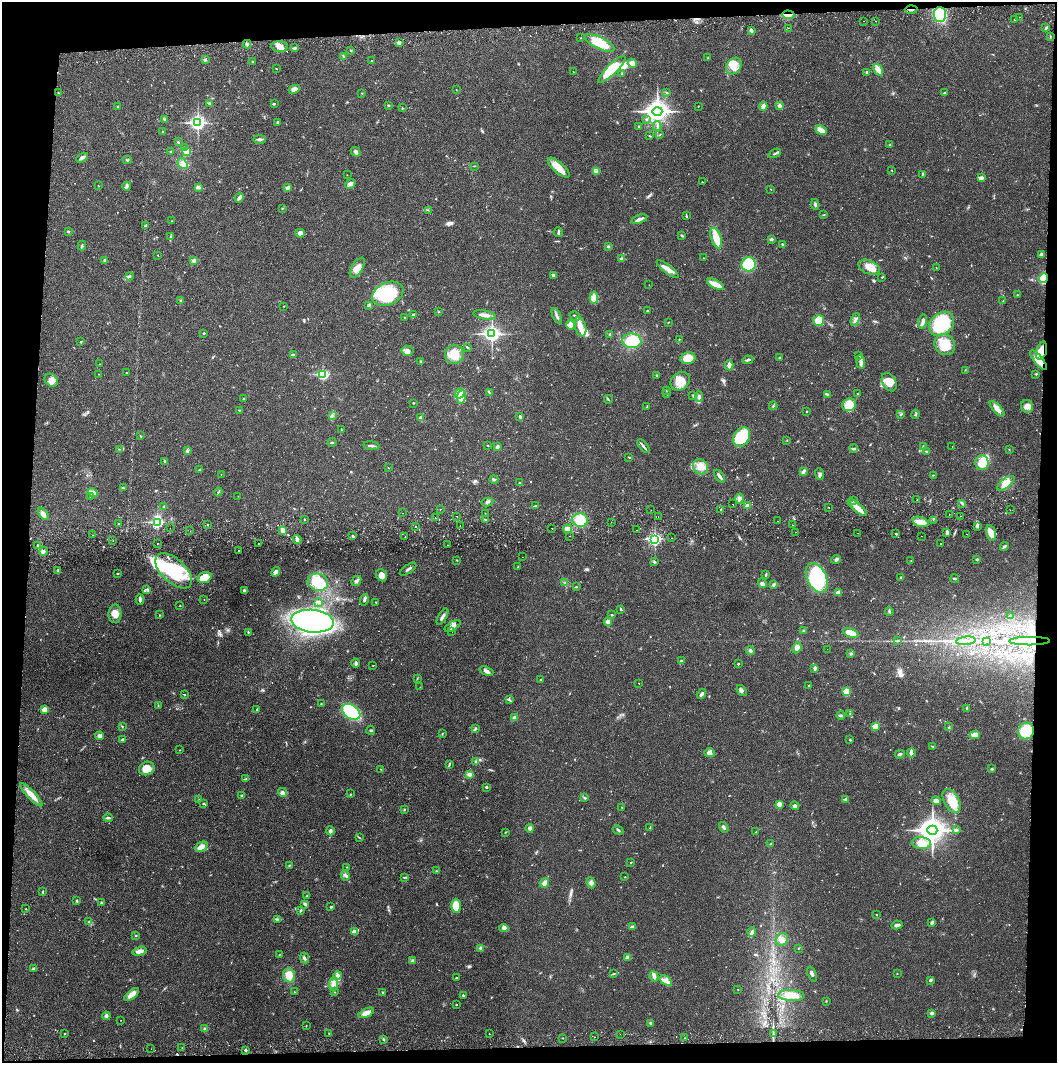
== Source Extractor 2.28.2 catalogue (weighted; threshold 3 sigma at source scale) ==
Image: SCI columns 4-4222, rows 56-4299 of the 4229 x 4357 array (HDU 1 of 3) = the unmasked area's bounding box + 8 px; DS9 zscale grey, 4 x 4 block average (1 PNG px = mean of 4 x 4 image px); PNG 1059 x 1065 px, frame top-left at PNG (2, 2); each listed source drawn as its Kron ellipse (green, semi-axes under 4 px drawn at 4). Shown black and unused: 8% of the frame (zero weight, under 2 of 3 exposures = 3% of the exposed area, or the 3 px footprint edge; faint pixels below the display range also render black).
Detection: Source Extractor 2.28.2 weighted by HDU 2 'WHT'. Background 0.0213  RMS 0.0035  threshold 0.0156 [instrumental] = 3 sigma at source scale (4.5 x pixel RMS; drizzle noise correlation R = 1.50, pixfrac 1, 0.05/0.05 arcsec/px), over >= 5 px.
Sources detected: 684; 2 too faint to see at this stretch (4 x 4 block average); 2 inside a brighter object's white glare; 10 cosmic-ray / hot-pixel residue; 1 long thin detection or spike segment (spike, bleed or trail) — neither listed nor drawn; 4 coinciding with a brighter row at this scale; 29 inside a brighter listed object's ellipse — not listed separately; of the other 636, all 500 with FLUX_AUTO >= 0.69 (the completeness limit of this list) listed and drawn (136 fainter detections not listed), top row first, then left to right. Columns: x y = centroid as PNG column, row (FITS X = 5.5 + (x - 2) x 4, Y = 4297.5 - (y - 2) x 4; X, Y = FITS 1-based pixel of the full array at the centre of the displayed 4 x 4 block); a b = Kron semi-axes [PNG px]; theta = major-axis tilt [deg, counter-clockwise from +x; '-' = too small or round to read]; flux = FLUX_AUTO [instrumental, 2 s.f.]
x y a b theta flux
911 10 6 2 5 3.2
788 15 6 3 -2 6.4
940 15 7 6 - 94
1019 17 2 2 - 1.4
1015 20 3 2 - 1.1
864 21 2 2 - 1.9
876 21 2 2 - 1.7
788 28 2 2 - 2.4
1046 28 3 2 - 2.8
751 30 4 3 - 4.7
1050 36 3 2 - 1.3
581 38 2 2 - 0.82
399 42 4 3 - 3.6
599 43 16 6 -25 55
247 44 4 3 - 3.8
280 47 8 5 -5 16
294 48 4 2 - 3.5
350 50 3 2 - 1.3
343 56 2 2 - 1.4
708 57 3 2 - 1.3
205 60 3 3 - 2.7
252 61 2 2 - 1.4
372 61 2 2 - 1.7
632 63 5 4 - 13
734 66 9 7 51 25
276 68 3 2 - 0.86
612 69 18 5 44 72
878 70 6 2 -58 25
573 71 2 2 - 0.69
867 73 4 2 - 2.6
622 74 3 2 - 1.7
294 89 6 3 27 9.5
456 90 2 2 - 0.81
666 92 3 2 - 1.6
59 93 3 2 - 1.9
362 93 2 2 - 0.8
944 93 4 2 - 3.2
209 103 3 2 - 2.9
274 104 3 2 - 1.7
388 105 2 2 - 1.9
779 105 3 3 - 5.3
117 106 2 2 - 1
698 106 2 2 - 0.94
763 106 4 2 - 15
402 108 2 2 - 1
657 111 5 4 - 1400
165 119 3 2 - 2.1
646 119 2 2 - 1.5
277 122 3 2 - 2.4
198 123 3 3 - 610
639 126 2 2 - 2.5
657 126 5 2 - 3.4
821 130 6 4 -28 14
162 131 2 2 - 1.2
660 135 3 2 - 1.1
649 136 3 2 - 1.1
259 139 6 2 0 4.7
178 142 2 2 - 1.9
890 144 2 2 - 1
184 148 3 2 - 1.9
170 151 2 2 - 1
187 151 2 2 - 58
355 152 5 3 - 5
775 153 6 2 23 3.4
82 158 6 3 30 7.6
127 160 4 2 - 2.3
182 163 6 4 -58 8.6
475 166 3 2 - 1.3
559 168 13 5 -41 27
892 170 3 2 - 0.85
596 171 4 4 - 5.7
922 174 3 2 - 1.5
347 175 2 2 - 0.78
981 178 3 3 - 7.8
702 182 2 2 - 1.1
350 184 6 2 39 4
98 186 2 2 - 0.69
127 186 4 2 - 3.3
198 187 4 3 - 5.2
287 188 3 2 - 5.3
771 189 2 2 - 0.83
239 197 5 3 - 5.1
815 204 5 2 - 3.5
282 208 2 2 - 1.2
428 210 2 2 - 0.85
824 215 2 2 - 0.71
686 216 4 2 - 1.7
639 219 8 3 18 7.3
172 221 2 2 - 1.5
145 226 3 2 - 4.2
69 232 3 2 - 1.9
558 232 5 2 - 3.9
300 233 4 3 - 9.8
682 235 3 2 - 2.9
170 237 3 2 - 1.8
716 238 11 5 -72 40
771 239 3 3 - 3.3
782 244 2 2 - 1.8
82 245 5 2 - 2.9
608 247 3 2 - 2
158 255 2 2 - 0.92
1042 255 3 2 - 6.5
703 258 2 2 - 0.75
622 259 3 2 - 8.1
105 260 3 3 - 4.2
194 260 4 3 - 4.1
749 264 7 7 - 72
869 267 11 6 -24 33
357 268 11 5 58 19
936 268 2 2 - 0.74
668 269 13 4 -37 18
130 276 4 2 - 2.7
554 276 4 3 - 6
882 277 2 2 - 1.4
1043 278 5 4 - 40
716 284 9 3 -26 22
649 285 2 2 - 2
388 294 16 11 23 100
1017 295 2 2 - 0.88
594 298 6 4 82 9.4
181 300 2 2 - 1.7
1003 301 3 2 - 1.1
369 305 4 2 - 2.4
284 306 2 2 - 0.76
647 311 2 2 - 2
438 312 2 2 - 0.79
413 315 3 2 - 3.6
484 315 11 3 -8 13
557 316 8 2 -66 5
575 316 6 2 -33 3.3
404 317 2 2 - 1.2
855 319 6 3 67 4.9
819 320 5 5 - 27
668 322 3 2 - 0.76
923 322 7 3 79 6
942 324 14 10 41 150
570 325 4 3 - 18
581 327 10 5 -77 17
204 333 2 2 - 3.9
492 334 3 3 - 720
610 334 3 2 - 2.2
679 339 2 2 - 0.81
632 341 9 7 -7 76
81 342 2 2 - 1.4
945 344 11 10 - 39
467 347 2 2 - 0.95
407 351 6 5 - 7.5
1041 351 9 5 73 31
293 354 3 2 - 2.1
454 355 9 9 - 35
859 356 2 2 - 0.85
780 357 3 2 - 1.6
688 358 7 5 12 35
748 360 5 2 - 3.6
1039 360 12 4 -50 25
420 361 3 2 - 1.2
861 362 7 3 -84 9.6
99 364 2 2 - 0.72
729 365 5 2 - 12
965 370 2 2 - 0.82
127 373 2 2 - 1.4
99 374 2 2 - 0.8
323 374 3 2 - 230
1036 374 3 2 - 1.6
657 375 2 2 - 1.5
51 380 7 5 -45 14
680 381 10 8 43 29
889 382 10 6 -60 16
667 390 2 2 - 0.82
460 393 5 3 - 58
489 393 3 2 - 1.7
667 393 2 2 - 0.72
827 394 3 2 - 1.8
857 394 2 2 - 1.1
693 395 2 2 - 1.2
461 397 6 4 80 16
699 397 5 2 - 5
243 399 3 2 - 1.7
608 399 4 2 - 1.9
413 403 2 2 - 1.9
849 405 7 6 - 33
647 406 3 2 - 0.91
773 406 4 2 - 1.9
1027 406 6 6 - 10
997 409 10 3 -48 12
239 410 2 2 - 0.8
806 411 2 2 - 1.3
900 414 2 2 - 1.5
916 414 5 2 - 2.6
332 415 2 2 - 1.2
520 416 3 3 - 3.2
421 418 3 2 - 2.1
341 430 3 2 - 1.2
140 436 3 2 - 1.4
742 437 10 8 58 75
787 440 2 2 - 0.95
332 442 4 2 - 2.1
488 445 2 2 - 1.1
372 446 8 2 -7 4.9
643 446 8 2 -51 4.5
923 446 3 2 - 1.3
952 446 2 2 - 0.69
497 447 3 2 - 5.8
119 449 2 2 - 0.97
854 449 4 3 - 3.2
1009 450 2 2 - 0.95
187 451 3 2 - 4.3
927 452 2 2 - 1.3
629 457 3 2 - 1.2
165 461 2 2 - 1.2
982 463 7 6 - 39
700 467 8 7 - 17
388 468 2 2 - 0.97
199 470 3 3 - 3
803 471 4 2 - 3
221 474 2 2 - 0.76
819 474 6 3 -68 4.1
933 475 2 2 - 0.9
719 476 7 2 -52 8.2
494 479 4 2 - 3.5
519 483 2 2 - 1.1
1006 483 10 4 38 28
124 488 2 2 - 0.77
218 492 4 2 - 1.5
93 493 5 4 - 17
91 496 3 2 - 2.1
238 496 2 2 - 0.76
739 499 5 4 - 6
853 500 2 2 - 1.4
917 500 2 2 - 1.3
487 502 6 3 11 3.9
962 503 3 2 - 3.1
733 504 2 2 - 3.6
536 506 2 2 - 1
748 506 2 2 - 24
164 507 4 2 - 2.1
829 507 2 2 - 2.6
857 507 12 3 -41 27
440 509 2 2 - 0.8
651 510 2 2 - 2.6
720 510 2 2 - 1.3
1010 510 2 2 - 1.4
402 513 2 2 - 1
485 513 2 2 - 1.1
43 514 7 4 -51 11
949 514 2 2 - 2.1
457 516 2 2 - 1.8
961 516 2 2 - 1.3
658 517 2 2 - 0.74
435 518 2 2 - 3.1
304 519 2 2 - 1.4
486 520 2 2 - 2.1
580 520 8 7 - 57
933 520 2 2 - 1.8
778 521 2 2 - 1.3
157 522 3 2 - 300
611 522 2 2 - 2.2
920 522 8 5 -19 22
119 524 3 2 - 2.2
208 525 2 2 - 0.86
460 525 2 2 - 0.79
792 525 2 2 - 1.8
978 526 2 2 - 2
415 527 2 2 - 2.5
170 528 2 2 - 1.3
552 528 2 2 - 0.84
567 529 4 3 - 13
636 530 2 2 - 1.4
190 531 2 2 - 1
283 531 4 3 - 15
796 532 2 2 - 0.95
947 532 2 2 - 2.2
857 533 2 2 - 1.3
991 533 8 4 -77 19
896 534 2 2 - 1.5
966 534 2 2 - 1.1
93 535 2 2 - 0.79
353 536 3 2 - 3.1
570 536 2 2 - 0.77
922 536 2 2 - 0.9
405 537 2 2 - 0.85
671 538 2 2 - 1.2
297 539 4 3 - 4.9
655 539 3 2 - 420
113 541 2 2 - 0.71
157 543 2 2 - 1.1
258 543 2 2 - 1.6
941 544 2 2 - 1.1
448 545 2 2 - 0.89
37 546 2 2 - 2.1
1004 547 4 2 - 3.2
239 550 2 2 - 7.1
43 551 4 3 - 5.4
522 557 2 2 - 1.2
836 559 5 3 - 5.7
977 559 2 2 - 2.6
457 560 2 2 - 0.82
911 561 2 2 - 0.76
654 562 4 2 - 2.5
518 567 2 2 - 1.3
408 569 9 2 34 4.6
58 571 3 2 - 1.9
174 571 22 12 -43 160
276 572 5 3 - 8.2
117 574 3 2 - 1.1
382 575 6 5 - 14
766 575 4 2 - 2
204 577 7 5 20 37
901 577 3 2 - 2.5
817 578 16 9 -63 130
955 579 4 2 - 2.6
356 581 5 3 - 5.2
318 582 10 8 -15 66
565 583 3 2 - 1.7
762 583 5 3 - 6.6
773 585 2 2 - 1.2
576 587 2 2 - 1.3
147 589 2 2 - 1.6
244 591 4 2 - 3.8
838 592 2 2 - 30
140 599 5 2 - 5.1
204 599 2 2 - 0.95
364 600 6 3 72 3.9
319 602 3 2 - 2.7
376 602 2 2 - 1
180 605 2 2 - 0.87
621 609 3 2 - 2.1
889 611 4 2 - 2.6
115 614 9 6 87 16
159 615 2 2 - 1.1
611 615 3 2 - 1.5
1010 616 3 2 - 1.7
442 617 9 2 59 6.6
313 621 21 11 -6 530
608 622 4 4 - 9.9
453 626 9 3 31 7.9
803 630 2 2 - 0.93
452 631 2 2 - 1.1
248 632 3 2 - 2
851 633 8 4 -23 35
897 641 2 2 - 0.87
966 641 10 2 5 9
986 641 3 2 - 1.7
1030 641 20 3 0 53
797 648 6 3 68 10
827 649 2 2 - 1
750 651 4 3 - 4.6
851 653 3 2 - 3.5
681 661 3 2 - 3.6
356 663 4 3 - 3.9
738 664 3 2 - 1.9
373 665 2 2 - 0.69
815 668 4 3 - 5.4
486 671 7 3 -23 7.5
417 678 2 2 - 0.75
541 680 2 2 - 1.3
639 683 2 2 - 1.2
809 685 2 2 - 2.2
420 687 2 2 - 1.1
742 691 6 3 -52 5.2
846 692 4 3 - 35
184 694 3 2 - 1.4
701 694 5 2 - 5.6
509 700 4 2 - 2.2
321 704 2 2 - 2.1
158 705 2 2 - 0.76
967 708 4 2 - 2
44 709 4 3 - 9.3
257 709 3 2 - 1.1
351 712 10 6 -33 180
850 714 3 2 - 1.6
841 715 4 2 - 2.8
514 717 3 3 - 7.2
122 726 4 2 - 1.4
875 726 4 3 - 18
949 727 3 2 - 1.5
475 729 4 2 - 2.7
371 730 4 2 - 2.3
1026 731 8 7 - 75
442 733 2 2 - 1
975 735 5 3 - 15
99 736 4 4 - 6.1
122 740 3 2 - 4.3
850 740 2 2 - 1.5
933 747 2 2 - 1.4
180 750 2 2 - 0.74
709 753 5 4 - 9
911 753 4 2 - 5.8
900 754 5 2 - 3.6
476 761 3 2 - 2.7
449 764 3 2 - 1.8
147 768 8 6 22 26
380 769 3 2 - 1
992 769 2 2 - 2.4
470 774 4 3 - 6.5
246 779 2 2 - 0.91
486 787 2 2 - 6
282 792 5 4 - 6
351 794 2 2 - 0.86
31 795 15 4 -47 20
242 795 2 2 - 2
584 798 3 2 - 1.5
845 799 3 2 - 3.6
199 800 2 2 - 0.77
936 801 5 3 - 8.2
952 801 13 7 -62 31
204 803 3 2 - 1.8
779 804 2 2 - 15
795 806 4 3 - 4.6
622 808 2 2 - 0.97
404 809 3 2 - 1.5
108 818 5 2 - 3.9
724 827 6 2 -55 4.3
530 828 4 4 - 5.2
650 828 3 2 - 2.2
618 830 5 2 - 2.4
932 830 5 4 - 2100
956 830 3 2 - 2.2
330 831 4 3 - 4.3
505 832 2 2 - 0.77
756 832 2 2 - 0.85
359 837 2 2 - 0.92
921 843 10 6 -6 24
770 844 2 2 - 0.96
201 847 6 4 26 14
631 862 2 2 - 1.2
289 866 3 2 - 1.4
347 867 3 2 - 1.2
436 871 2 2 - 1.2
345 875 5 2 - 3.4
404 877 3 2 - 2.5
625 877 2 2 - 0.84
544 883 5 3 - 9.9
591 883 5 3 - 6.1
43 892 2 2 - 0.99
306 896 2 2 - 1.2
77 901 3 2 - 1.9
101 903 3 2 - 1.7
305 904 2 2 - 1.8
456 906 7 4 -90 24
331 907 2 2 - 2.3
26 909 2 2 - 0.93
301 910 3 2 - 2.4
876 915 2 2 - 1
277 919 2 2 - 1.8
88 922 2 2 - 1.3
932 922 3 3 - 3
897 925 5 3 - 6.3
633 927 2 2 - 14
504 928 5 4 - 5.9
355 932 4 3 - 14
752 932 5 3 - 4.2
136 935 2 2 - 1.2
782 939 7 5 50 11
480 948 3 2 - 2.3
798 948 2 2 - 0.96
139 951 7 3 16 11
279 955 2 2 - 0.84
628 957 4 3 - 4
304 958 5 2 - 3.9
413 961 4 2 - 5.4
34 969 3 3 - 2.9
613 974 3 2 - 1.3
812 974 8 2 -69 6
897 974 2 2 - 0.74
289 975 7 6 - 24
337 976 4 3 - 4.6
654 976 5 3 - 5.6
456 978 2 2 - 4.5
930 980 3 2 - 2.6
666 981 7 4 -36 10
334 984 7 4 88 9.3
738 990 2 2 - 0.71
294 992 2 2 - 3.6
334 992 3 2 - 1.2
382 993 2 2 - 1
132 994 9 4 38 15
463 995 3 2 - 2.2
791 996 13 5 -2 25
826 1001 2 2 - 0.79
457 1005 2 2 - 1.8
366 1013 8 3 25 16
932 1013 3 2 - 4.9
106 1016 4 2 - 5.4
121 1020 2 2 - 1.1
651 1023 4 2 - 3.4
306 1026 2 2 - 0.84
205 1029 3 3 - 4.3
65 1033 2 2 - 1.1
329 1033 2 2 - 0.82
489 1034 2 2 - 0.85
620 1034 2 2 - 0.78
773 1034 2 2 - 1.6
595 1037 2 2 - 1.5
563 1038 2 2 - 1.7
685 1038 2 2 - 1
383 1039 3 2 - 1.3
182 1048 2 2 - 1.2
151 1049 2 2 - 1.3
246 1050 2 2 - 3.1
Overlapping masked pixels (flux is a lower limit): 5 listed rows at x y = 911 10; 788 15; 1043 278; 1041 351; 1030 641
Diffuse or blended objects may show on this block-average render without a row.